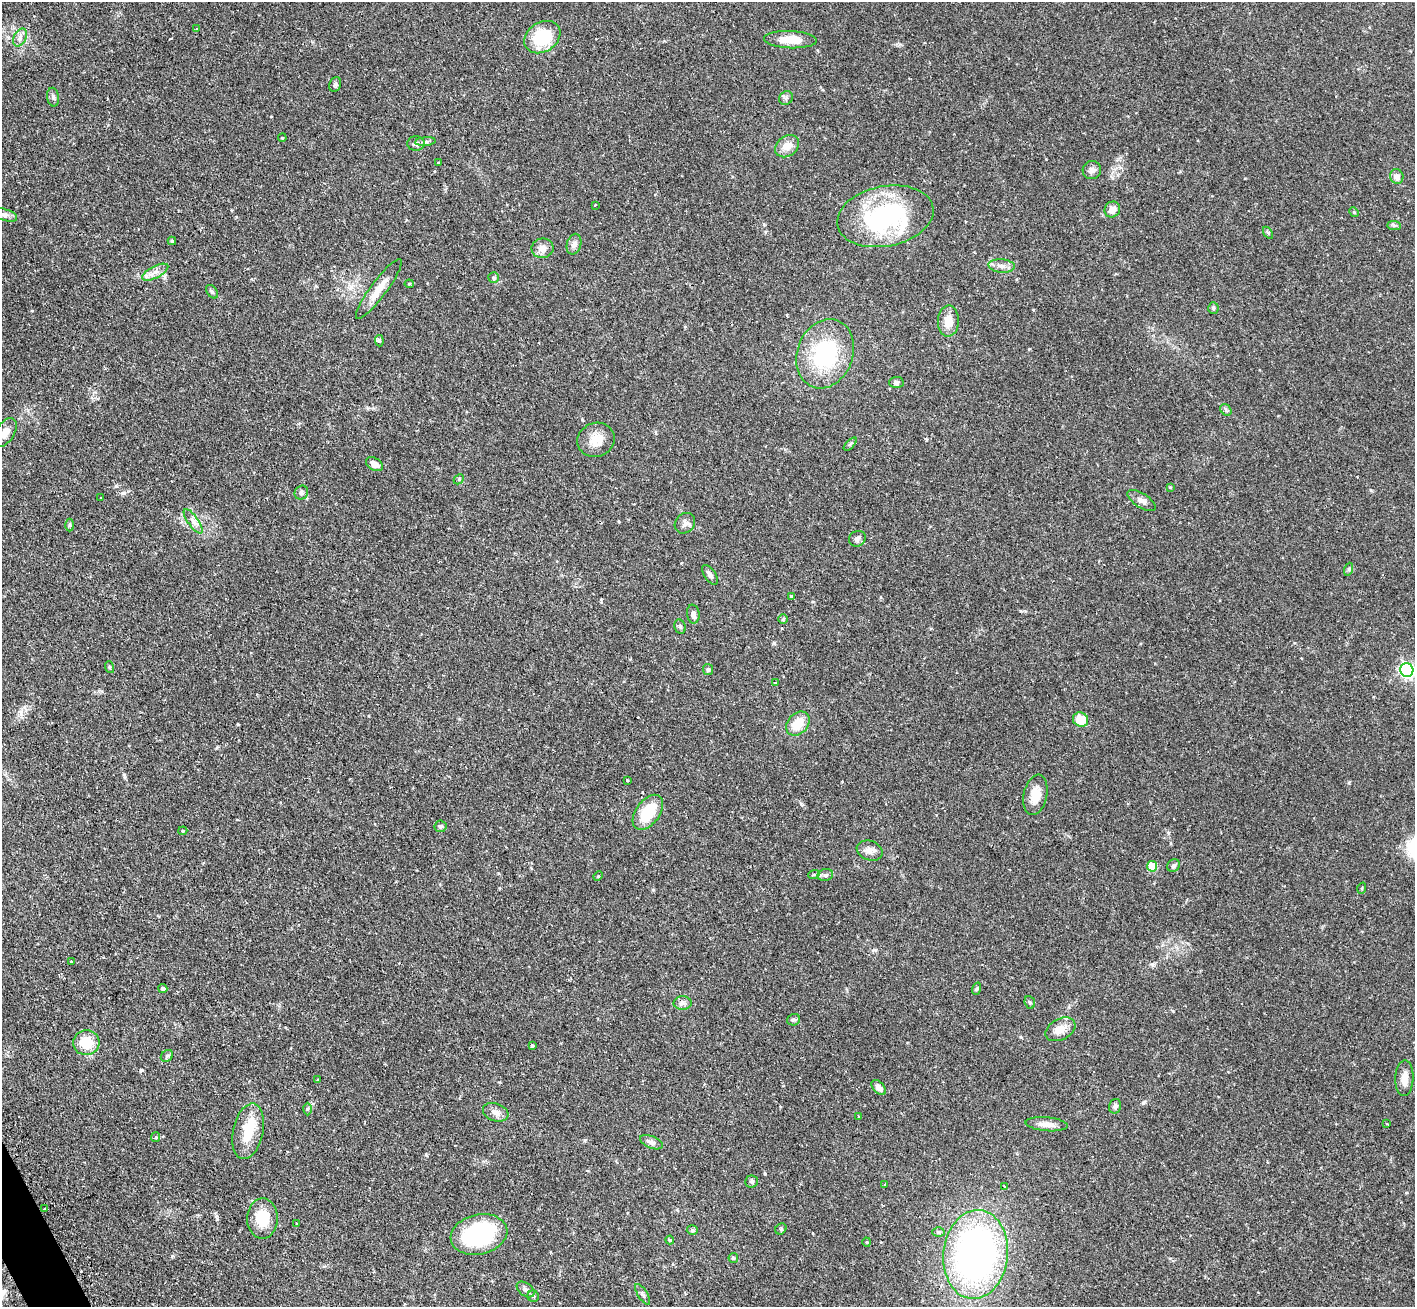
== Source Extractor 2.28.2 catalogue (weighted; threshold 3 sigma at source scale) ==
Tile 7 of 4 x 4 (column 3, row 2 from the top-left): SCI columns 2867-4279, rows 2793-4097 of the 5734 x 5719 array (HDU 1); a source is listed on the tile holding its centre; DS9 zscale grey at full resolution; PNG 1417 x 1309 px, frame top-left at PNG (2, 2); each listed source drawn as its Kron ellipse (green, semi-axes under 4 px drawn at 4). Shown black and unused: <1% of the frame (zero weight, under 2 of 3 exposures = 4% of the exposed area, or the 3 px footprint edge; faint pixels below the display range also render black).
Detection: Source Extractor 2.28.2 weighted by HDU 2 'WHT'; one run over the whole footprint, this tile lists its part. Background 0.12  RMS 0.0059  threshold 0.0263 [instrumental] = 3 sigma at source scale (4.5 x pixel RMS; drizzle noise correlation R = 1.50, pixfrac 1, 0.05/0.05 arcsec/px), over >= 5 px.
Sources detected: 115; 3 inside a brighter listed object's ellipse — not listed separately; the other 112 listed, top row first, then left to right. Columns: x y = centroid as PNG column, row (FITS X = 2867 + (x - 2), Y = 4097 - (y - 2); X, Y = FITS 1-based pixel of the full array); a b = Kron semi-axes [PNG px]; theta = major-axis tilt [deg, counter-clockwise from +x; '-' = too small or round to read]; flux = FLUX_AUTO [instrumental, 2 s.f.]
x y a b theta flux
197 29 3 3 - 0.51
20 37 9 6 64 2.5
542 37 19 14 33 25
790 40 26 8 -2 11
335 84 7 5 68 1.1
53 97 9 6 -80 1.6
786 98 7 6 - 1.4
282 138 4 3 - 0.47
425 142 10 4 5 1.5
416 143 9 7 0 1.9
787 146 13 10 37 5.4
438 162 4 2 - 0.45
1092 170 9 9 - 2.3
1397 177 7 6 - 3.7
595 205 3 3 - 0.53
1112 209 8 7 - 3.8
1354 212 5 4 - 0.8
4 215 13 6 -17 2.3
885 216 49 30 11 78
1394 225 7 4 -1 1.1
1268 233 7 4 -56 0.79
172 241 4 4 - 0.82
574 244 10 7 76 2.3
543 248 11 10 - 4.2
1002 266 13 6 -5 3.2
155 272 14 6 27 3.5
493 278 5 5 - 1
409 284 4 4 - 0.6
379 289 37 8 53 8
212 292 7 5 -52 1
1213 308 6 5 - 0.89
948 321 15 10 88 6.7
379 341 6 4 -84 1.1
825 354 35 28 69 48
896 382 7 5 2 1.4
1226 410 6 5 - 1
5 432 16 9 57 5.3
596 440 19 17 20 8.7
850 444 8 3 46 0.81
374 464 9 6 -30 4
459 479 6 4 46 0.77
1170 487 4 3 - 0.55
301 493 7 6 - 1.3
101 498 2 2 - 0.44
1141 501 16 7 -33 3.2
193 521 14 5 -55 2.8
685 523 11 9 46 2.6
70 525 6 4 -89 0.83
857 539 8 7 - 1.9
1349 569 6 4 72 0.85
710 575 11 5 -55 1.7
791 596 3 3 - 0.78
693 614 9 6 -80 2.1
783 619 5 5 - 0.75
680 627 7 5 -70 1.1
109 667 6 3 -71 0.64
708 670 5 5 - 0.99
1407 670 7 6 - 130
775 683 3 3 - 1
1081 720 8 7 - 11
798 724 13 10 48 11
627 780 3 2 - 0.76
1035 795 20 12 78 8.1
648 812 20 12 53 18
440 826 6 6 - 1
183 831 5 4 - 0.74
870 851 13 9 -22 3.3
1152 866 5 5 - 18
1174 866 7 6 - 1.5
814 874 6 3 19 0.68
825 875 8 6 16 1.5
598 876 5 4 - 0.59
1362 888 5 3 - 0.49
71 962 3 2 - 0.77
163 989 4 4 - 1.9
976 989 6 4 70 0.73
1030 1002 6 5 - 0.89
683 1003 9 7 0 2
794 1020 6 5 - 1.1
1060 1029 16 10 28 6
86 1043 13 12 - 13
532 1046 4 4 - 2.5
167 1056 7 5 43 1
1404 1078 18 9 88 5.2
318 1080 3 3 - 0.58
879 1088 9 5 -46 3.2
1115 1106 7 6 - 1.4
307 1109 6 4 89 0.78
496 1112 13 8 -20 3.7
859 1116 3 2 - 0.65
1047 1124 21 7 -5 4.6
1387 1124 3 2 - 0.36
248 1131 28 15 78 14
156 1137 5 4 - 0.64
651 1142 12 6 -22 1.9
751 1181 6 6 - 1.1
884 1184 3 2 - 0.5
1004 1186 3 3 - 1.3
45 1209 4 3 - 1.9
262 1218 20 15 89 14
297 1224 3 2 - 0.65
781 1229 6 5 - 0.85
692 1230 5 4 - 0.91
938 1232 6 5 - 1
479 1234 29 20 13 65
670 1240 4 4 - 0.6
867 1242 4 4 - 0.53
976 1254 44 32 84 220
733 1258 5 4 - 0.69
526 1289 10 6 -38 1.8
643 1294 12 4 -58 1.5
533 1296 6 5 - 0.97
Isophote crosses this tile's border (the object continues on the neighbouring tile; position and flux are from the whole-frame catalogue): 3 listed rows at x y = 4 215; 5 432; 1407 670
Unlisted compact peaks at least as high as the median listed source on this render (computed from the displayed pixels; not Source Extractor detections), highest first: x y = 172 1256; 1143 1103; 765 1174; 1152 964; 653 890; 124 493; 585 1140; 1021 611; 1173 1011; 774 643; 874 950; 1371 490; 426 1155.